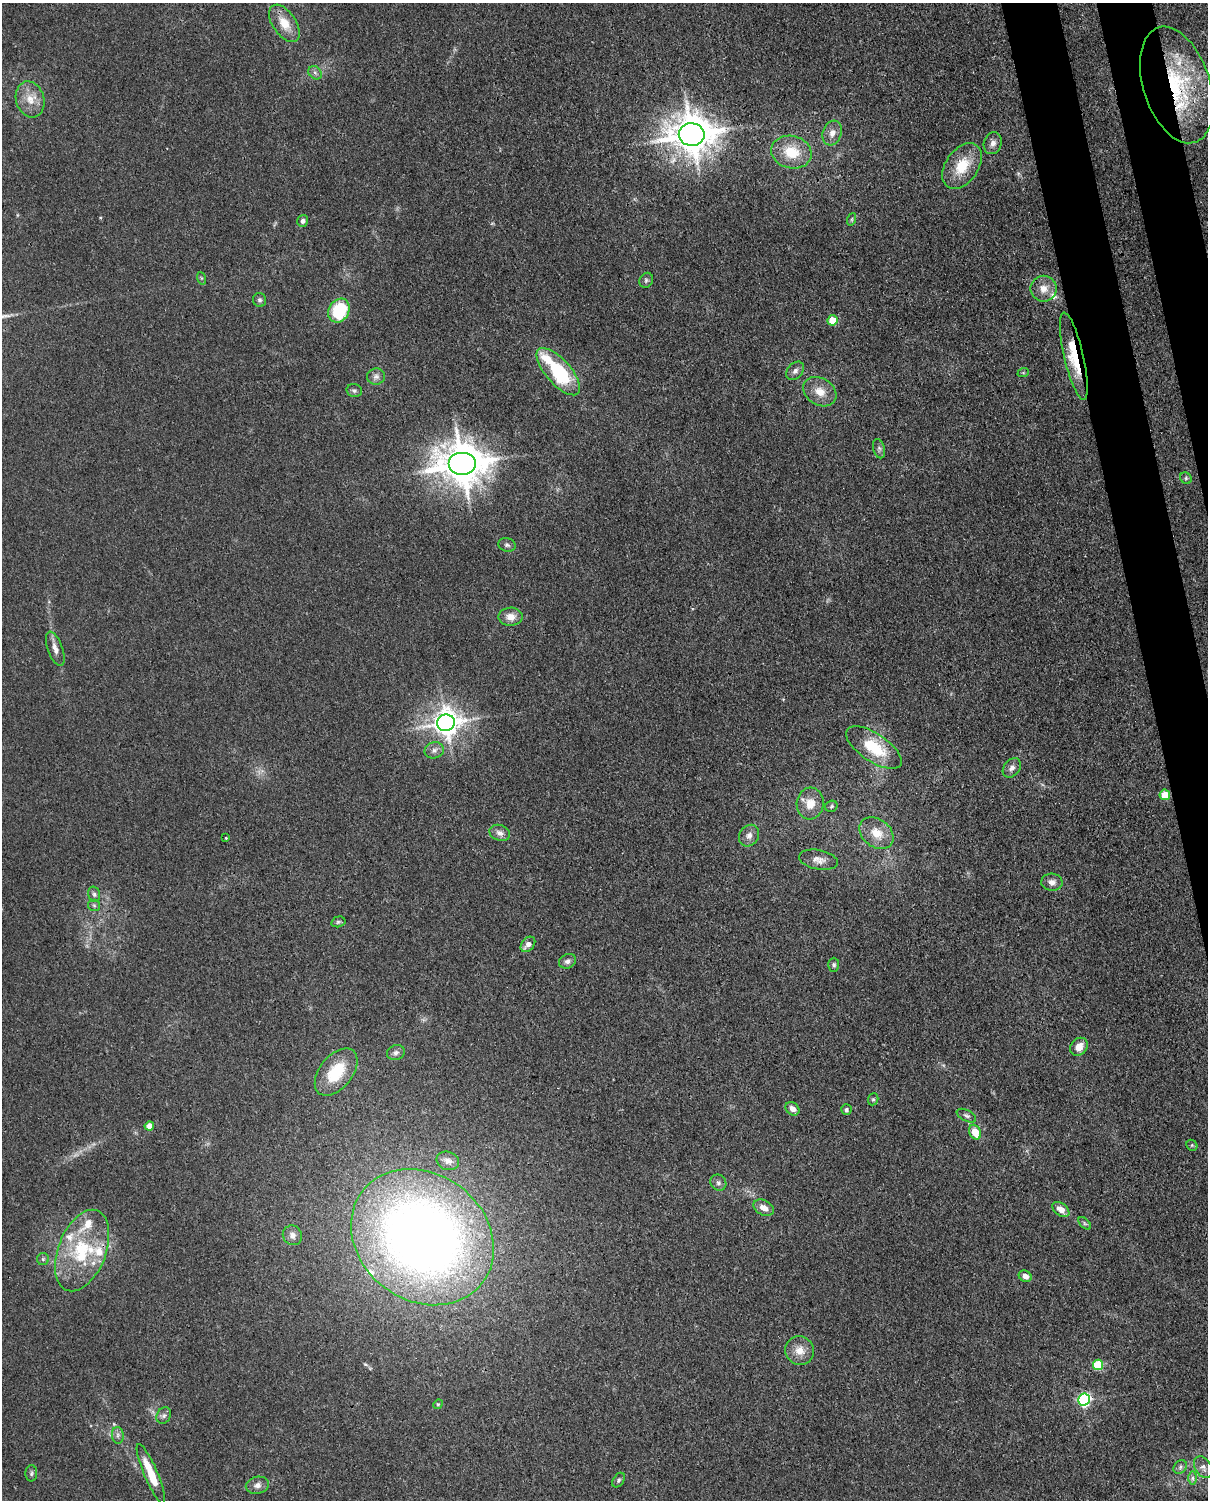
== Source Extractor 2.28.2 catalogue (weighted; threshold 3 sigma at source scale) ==
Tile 6 of 4 x 3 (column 2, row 2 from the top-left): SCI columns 1298-2503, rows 1652-3149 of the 5004 x 4912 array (HDU 1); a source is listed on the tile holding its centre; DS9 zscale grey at full resolution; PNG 1210 x 1502 px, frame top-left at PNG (2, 3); each listed source drawn as its Kron ellipse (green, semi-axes under 4 px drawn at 4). Shown black and unused: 4% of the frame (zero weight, under 3 of 4 exposures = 7% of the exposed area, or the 3 px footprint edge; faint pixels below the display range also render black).
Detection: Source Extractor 2.28.2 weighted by HDU 2 'WHT'; one run over the whole footprint, this tile lists its part. Background 0.0294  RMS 0.0028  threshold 0.0124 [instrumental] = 3 sigma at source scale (4.5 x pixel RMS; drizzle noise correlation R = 1.50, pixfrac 1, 0.05/0.05 arcsec/px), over >= 5 px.
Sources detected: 93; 11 inside a brighter listed object's ellipse — not listed separately; the other 82 listed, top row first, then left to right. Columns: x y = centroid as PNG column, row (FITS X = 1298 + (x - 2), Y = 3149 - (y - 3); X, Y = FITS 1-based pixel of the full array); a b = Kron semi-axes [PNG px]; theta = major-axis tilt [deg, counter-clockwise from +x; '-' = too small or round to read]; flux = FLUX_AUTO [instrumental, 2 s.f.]
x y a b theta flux
284 23 21 11 -55 5.4
315 73 7 6 - 0.82
1177 85 60 33 -72 37
30 99 18 14 -73 4.5
832 133 13 9 71 2.3
692 134 13 11 -1 790
993 143 11 9 72 1.6
791 152 20 16 -14 8.9
962 166 25 16 55 8.7
852 219 6 4 71 0.43
303 221 6 5 - 0.93
201 278 6 4 -71 0.37
646 280 8 6 59 0.7
1044 289 13 13 - 3.3
260 300 7 6 - 0.73
339 311 12 10 60 16
832 320 5 5 - 5.8
1074 356 45 9 -77 11
795 371 10 7 49 1.2
558 372 29 12 -48 22
1023 373 6 4 19 0.34
376 377 9 8 - 1.2
354 391 8 6 -12 0.75
820 392 18 13 -32 4.2
879 449 10 5 -75 0.87
462 464 14 11 0 950
1186 478 6 5 - 0.52
507 545 9 6 -17 0.78
511 617 12 9 2 2.9
55 649 18 7 -70 2.1
446 723 9 8 - 320
874 748 32 14 -34 12
434 750 9 8 - 1.4
1012 768 11 7 52 1.4
1165 795 5 5 - 7.7
810 804 16 13 85 4.3
831 806 6 5 - 0.49
500 833 10 8 -20 1.6
877 833 19 14 -38 5.5
749 836 11 9 54 1.8
226 838 3 3 - 0.22
818 860 20 9 -11 2.4
1052 882 10 8 -3 1.7
94 894 8 6 -74 0.75
94 905 6 5 - 0.53
338 922 7 5 15 0.52
528 944 9 6 48 1.8
568 961 9 7 27 1.1
834 965 7 5 88 0.62
1079 1047 10 8 47 2.8
396 1053 9 7 18 1
336 1072 27 16 51 11
873 1099 6 5 - 0.49
792 1109 7 6 - 1.8
846 1110 5 5 - 0.59
966 1116 10 5 -26 0.78
149 1126 5 4 - 3.5
975 1132 8 5 -63 5
1192 1145 6 5 - 0.4
448 1161 11 9 -21 1.7
718 1183 8 7 - 0.87
764 1208 11 7 -27 2.2
1061 1209 9 6 -36 3
1085 1223 7 4 -45 0.54
292 1235 10 9 - 1.8
422 1237 76 63 -37 280
82 1251 43 24 69 20
43 1259 6 6 - 0.56
1025 1276 6 5 - 1.7
800 1350 14 14 - 3.6
1098 1365 5 5 - 14
1084 1400 6 6 - 59
438 1404 5 4 - 0.31
164 1415 8 7 - 0.94
118 1435 8 6 -84 0.91
1180 1467 7 6 - 0.85
1203 1467 12 8 -60 1.5
31 1473 8 6 88 0.66
151 1474 32 7 -67 8.6
1193 1478 7 4 90 0.69
619 1480 8 5 54 0.58
257 1485 11 8 12 1.6
Overlapping masked pixels (flux is a lower limit): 2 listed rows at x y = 1177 85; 1074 356